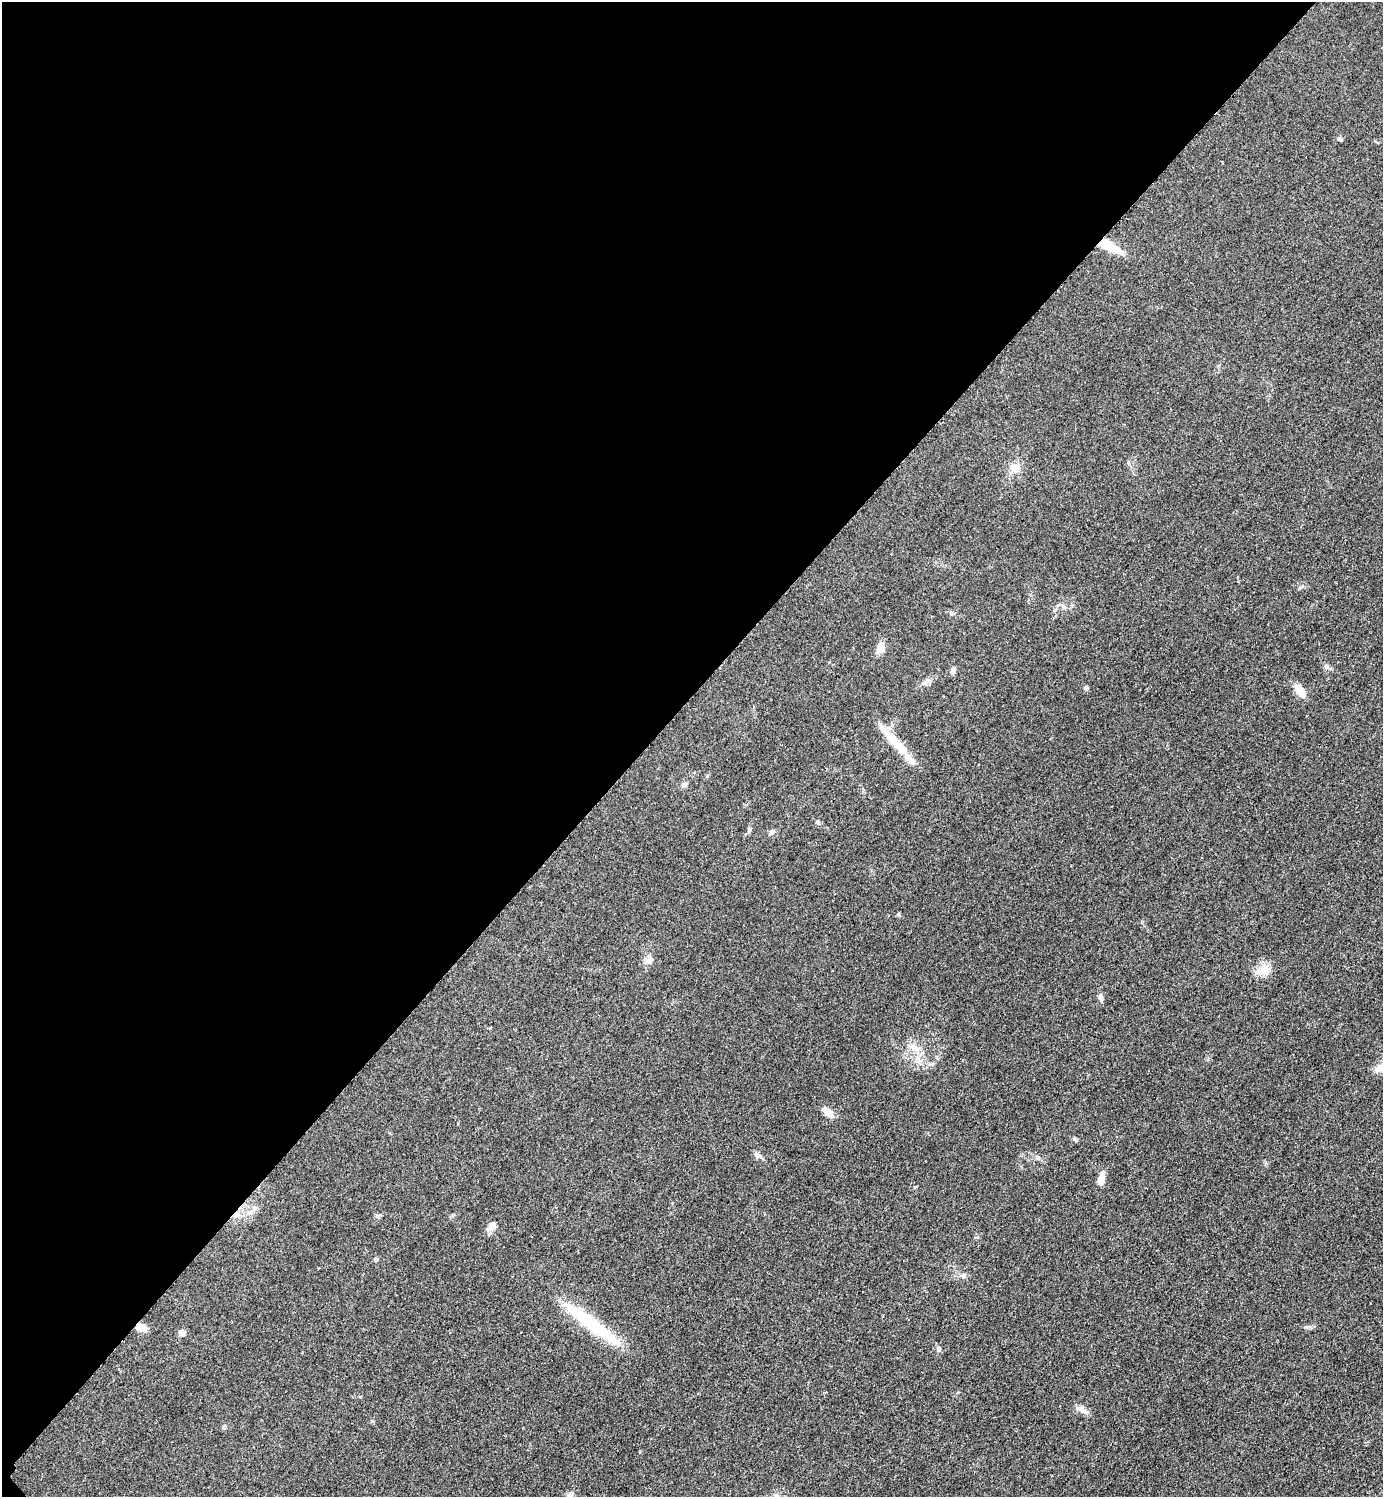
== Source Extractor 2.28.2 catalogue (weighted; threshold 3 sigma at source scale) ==
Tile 5 of 4 x 4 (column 1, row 2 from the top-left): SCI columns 314-1694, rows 2999-4493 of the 6005 x 6005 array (HDU 1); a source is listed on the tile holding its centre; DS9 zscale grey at full resolution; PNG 1385 x 1499 px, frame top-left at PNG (2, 2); no overlay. Shown black and unused: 47% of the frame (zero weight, under 2 of 3 exposures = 1% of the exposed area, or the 3 px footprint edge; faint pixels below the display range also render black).
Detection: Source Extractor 2.28.2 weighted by HDU 2 'WHT'; one run over the whole footprint, this tile lists its part. Background 0.0784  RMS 0.0081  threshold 0.0367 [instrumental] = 3 sigma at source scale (4.5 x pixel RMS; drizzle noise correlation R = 1.50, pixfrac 1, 0.05/0.05 arcsec/px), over >= 5 px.
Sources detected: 31; all 31 listed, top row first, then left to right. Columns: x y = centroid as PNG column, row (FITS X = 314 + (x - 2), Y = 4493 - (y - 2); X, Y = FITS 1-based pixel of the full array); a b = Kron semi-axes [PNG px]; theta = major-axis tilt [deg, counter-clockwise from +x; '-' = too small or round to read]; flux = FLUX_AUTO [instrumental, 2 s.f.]
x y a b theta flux
1339 139 6 5 - 1.8
1109 246 29 8 -28 24
1015 468 12 11 - 9.8
1064 607 6 6 - 1.7
880 648 14 10 69 6.8
1326 667 7 7 - 2.4
953 670 9 6 69 2.6
1086 688 6 5 - 1.6
1300 691 15 8 -56 12
895 742 50 10 -47 23
684 784 8 6 72 2.2
749 830 7 5 68 1.6
771 832 9 5 42 2.4
649 960 11 11 - 5.1
1264 969 19 12 -69 9.3
1100 997 10 6 -81 3
914 1047 17 8 -32 7.9
828 1112 15 8 -40 7.7
1075 1140 8 3 -44 1.2
756 1155 8 7 - 2.5
1101 1179 14 7 76 8.2
250 1213 9 5 44 3.4
493 1225 11 9 -63 4.3
375 1260 6 5 - 1.6
963 1276 8 7 - 2.6
592 1324 81 13 -36 52
141 1327 11 7 -21 9.2
182 1333 5 5 - 8
938 1349 8 6 -88 2.2
1083 1411 21 6 -29 4.9
570 1495 9 8 - 3.3
Overlapping masked pixels (flux is a lower limit): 2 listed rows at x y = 1109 246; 141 1327
Isophote crosses this tile's border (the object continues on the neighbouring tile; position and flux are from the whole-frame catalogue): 1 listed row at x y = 570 1495
Unlisted compact peaks at least as high as the median listed source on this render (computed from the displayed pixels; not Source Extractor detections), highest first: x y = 1307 1327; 378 1216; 898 914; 372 1421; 707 776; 1299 588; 223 1427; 1055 610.